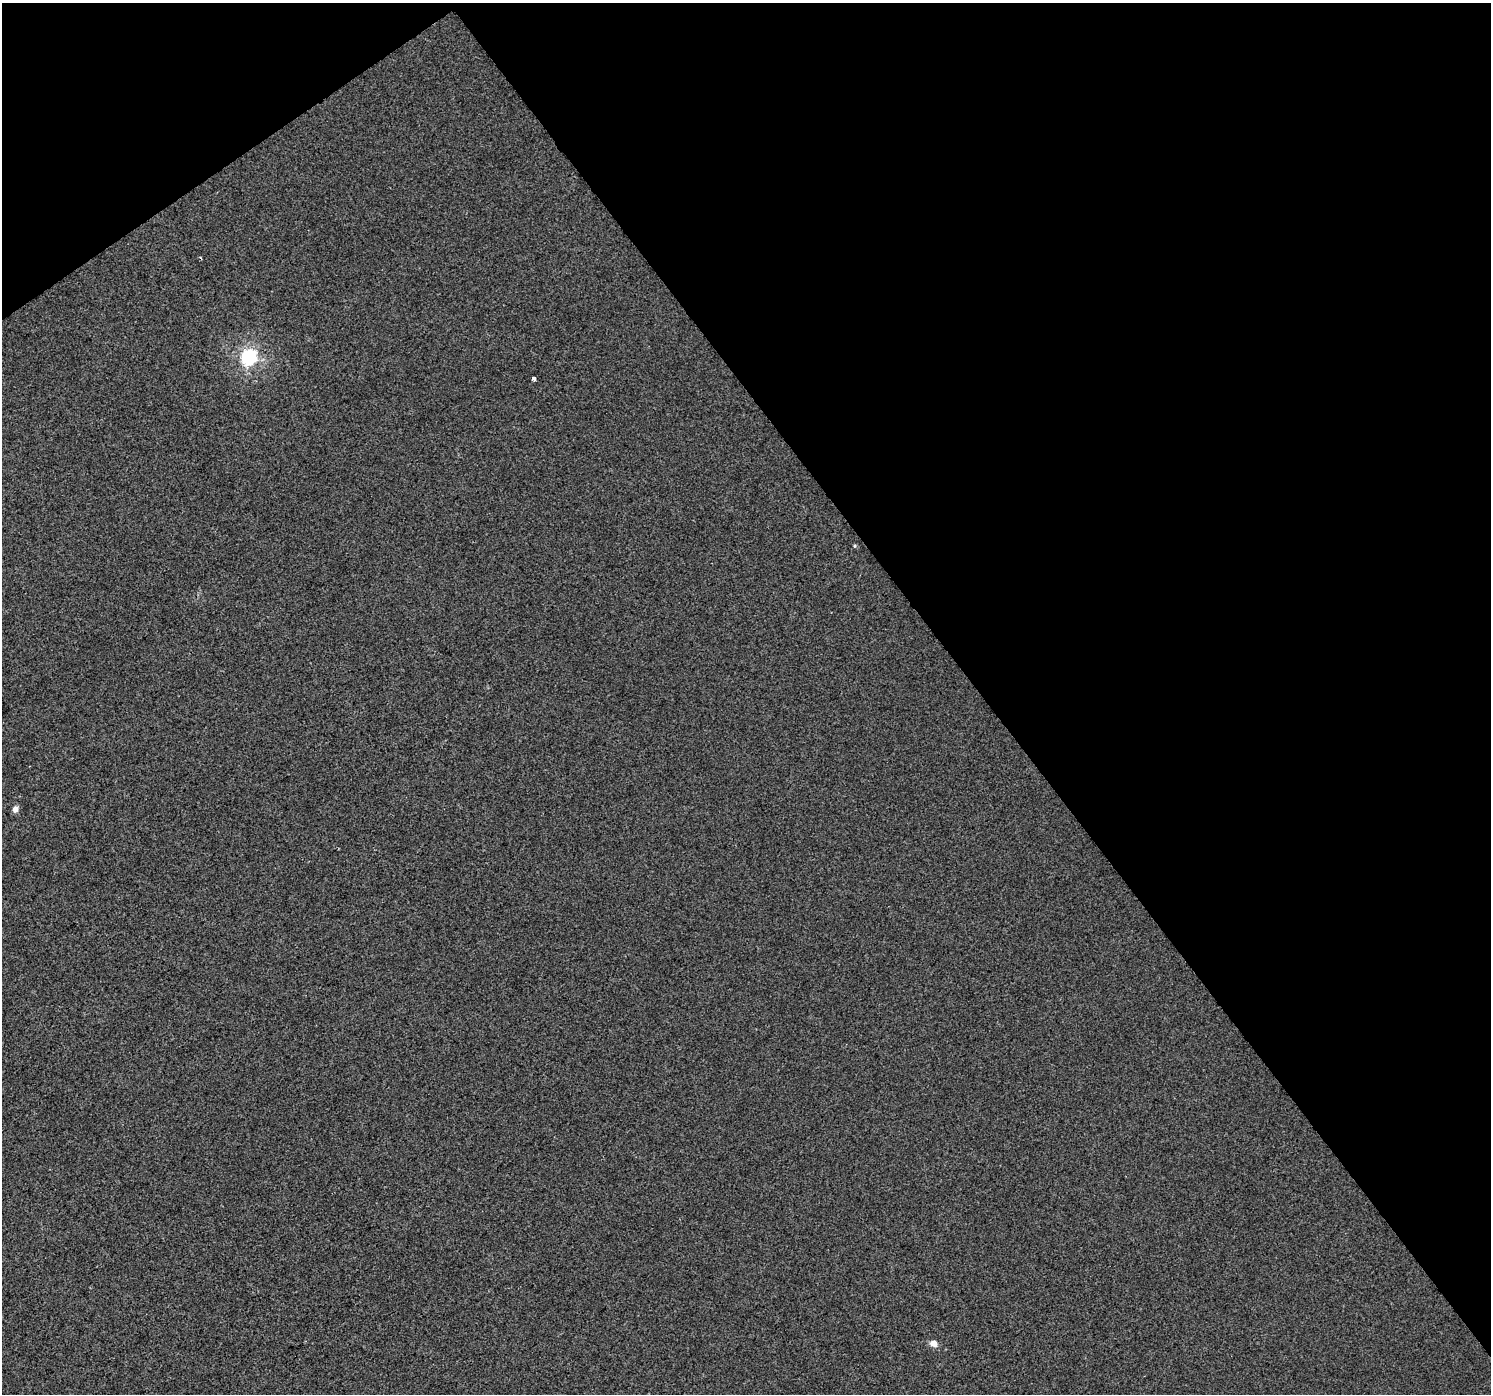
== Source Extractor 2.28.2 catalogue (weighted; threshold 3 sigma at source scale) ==
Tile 3 of 4 x 4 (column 3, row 1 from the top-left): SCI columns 2981-4469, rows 4369-5760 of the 5957 x 5889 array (HDU 1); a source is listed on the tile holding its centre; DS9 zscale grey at full resolution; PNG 1493 x 1396 px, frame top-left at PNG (2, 3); no overlay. Shown black and unused: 38% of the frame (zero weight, under 2 of 3 exposures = <1% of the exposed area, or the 3 px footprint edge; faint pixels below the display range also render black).
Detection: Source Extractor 2.28.2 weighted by HDU 2 'WHT'; one run over the whole footprint, this tile lists its part. Background -2.38e-04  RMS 0.0056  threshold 0.0251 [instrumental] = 3 sigma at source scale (4.5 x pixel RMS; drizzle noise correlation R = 1.50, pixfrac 1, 0.0396/0.0396 arcsec/px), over >= 5 px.
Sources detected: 4; all 4 listed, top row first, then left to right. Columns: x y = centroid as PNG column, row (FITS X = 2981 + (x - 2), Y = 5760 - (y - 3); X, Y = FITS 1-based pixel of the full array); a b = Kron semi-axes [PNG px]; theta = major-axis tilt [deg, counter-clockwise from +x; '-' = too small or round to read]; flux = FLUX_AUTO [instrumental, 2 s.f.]
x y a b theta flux
249 357 7 6 - 140
534 378 3 3 - 46
15 809 6 5 - 3.5
933 1343 9 7 -23 3.4